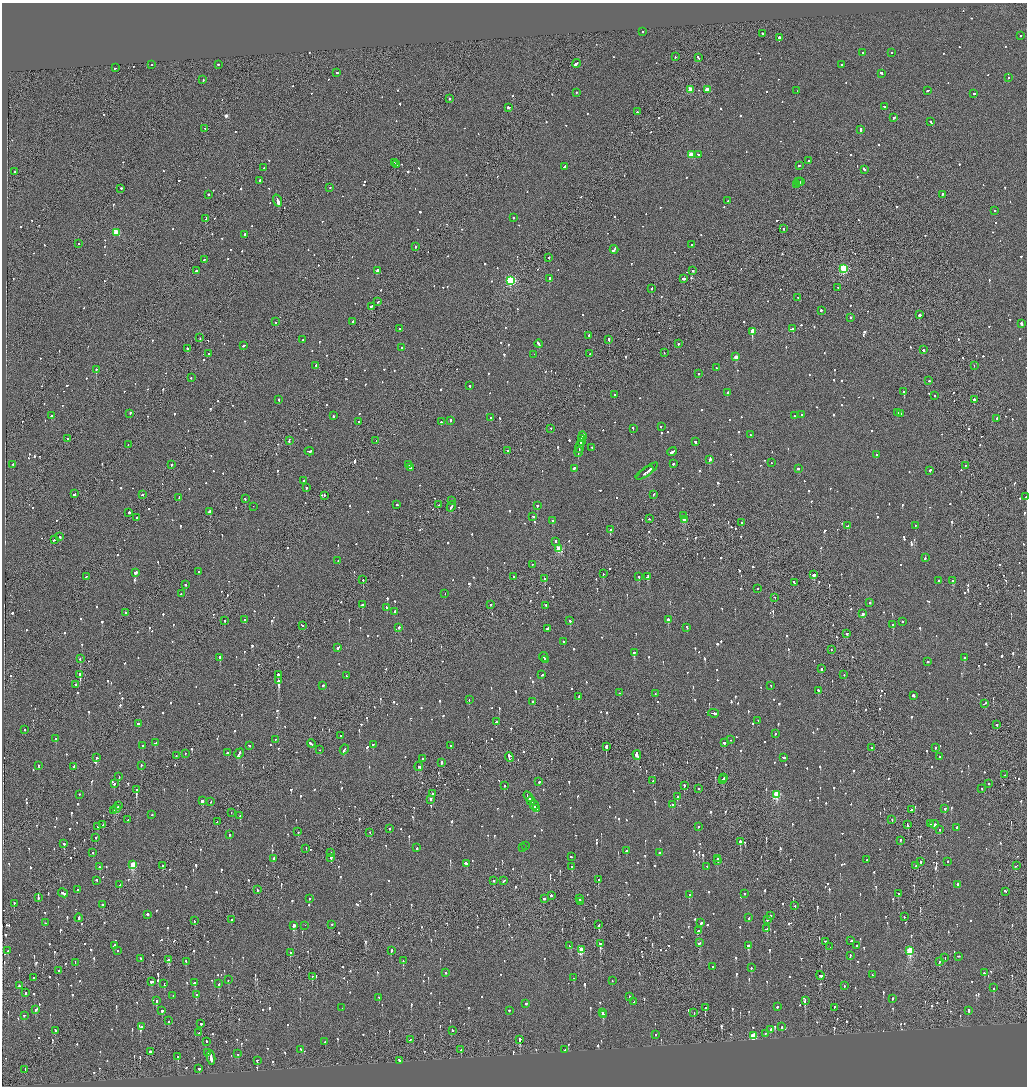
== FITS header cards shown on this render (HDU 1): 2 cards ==
NAXIS1  =                 2050
NAXIS2  =                 2168

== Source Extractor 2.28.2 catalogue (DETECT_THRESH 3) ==
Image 2050 x 2168 px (HDU 1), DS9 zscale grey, zoomed out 1/2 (1 PNG px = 2 x 2 image px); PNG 1029 x 1088 px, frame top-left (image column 2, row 2168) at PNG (2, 3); each listed source drawn as its Kron ellipse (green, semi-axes under 4 px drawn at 4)
Background -0.0987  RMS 0.068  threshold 0.204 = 3 sigma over >= 5 px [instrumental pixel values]
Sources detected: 1645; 71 cannot appear on this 1/2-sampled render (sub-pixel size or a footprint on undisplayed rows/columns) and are neither listed nor drawn; of the other 1574, the 500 brightest by FLUX_AUTO listed and drawn (1074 fainter detections omitted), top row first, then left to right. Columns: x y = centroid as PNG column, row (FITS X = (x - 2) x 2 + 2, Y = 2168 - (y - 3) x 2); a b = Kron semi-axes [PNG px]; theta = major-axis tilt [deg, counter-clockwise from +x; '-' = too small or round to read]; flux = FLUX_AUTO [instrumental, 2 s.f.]
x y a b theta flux
643 32 2 2 - 130
763 34 3 2 - 170
1021 36 2 2 - 330
779 38 2 2 - 340
863 53 2 1 - 490
892 53 2 2 - 150
675 57 2 2 - 150
698 58 3 2 - 370
576 64 4 2 - 1500
152 65 2 2 - 170
218 65 2 2 - 110
842 65 2 2 - 130
115 68 2 2 - 290
337 73 2 2 - 170
881 74 3 2 - 350
1008 78 2 2 - 170
203 80 2 2 - 130
690 90 3 3 - 400
707 90 3 3 - 310
797 91 2 1 - 160
928 91 3 2 - 130
576 93 2 2 - 170
974 94 2 2 - 150
449 99 2 2 - 240
885 107 3 2 - 140
508 108 3 2 - 580
637 112 2 2 - 370
894 118 3 2 - 270
931 122 3 2 - 180
205 129 2 2 - 160
860 130 3 2 - 160
691 155 3 3 - 350
698 155 3 2 - 130
809 161 2 2 - 220
394 163 2 1 - 190
396 165 3 2 - 300
799 166 2 2 - 250
565 167 3 2 - 800
264 168 2 2 - 330
864 170 3 2 - 230
14 172 2 2 - 150
259 181 2 2 - 200
798 182 3 2 - 280
800 182 2 2 - 200
797 185 3 2 - 310
330 188 2 1 - 110
121 189 2 1 - 450
208 195 2 2 - 170
942 195 3 2 - 140
278 201 6 2 -71 5100
728 201 3 2 - 200
994 211 2 2 - 130
513 218 2 2 - 140
206 219 4 2 - 290
783 229 2 1 - 130
116 233 3 3 - 570
244 235 3 2 - 170
79 244 2 1 - 140
692 245 2 2 - 160
415 247 2 2 - 150
614 250 4 2 - 460
549 258 2 1 - 280
204 260 3 2 - 160
844 269 3 3 - 1200
196 271 2 2 - 300
377 271 4 2 - 670
693 271 2 2 - 240
549 279 3 2 - 940
684 279 3 2 - 600
510 281 3 3 - 1700
838 288 2 1 - 140
652 289 2 2 - 390
798 298 2 2 - 150
378 302 3 2 - 150
371 306 3 2 - 240
821 311 2 2 - 740
919 315 2 2 - 1300
850 318 2 2 - 170
275 322 2 2 - 290
352 322 2 2 - 110
1022 324 3 2 - 400
400 329 2 2 - 120
792 329 4 2 - 270
752 332 2 2 - 5500
589 336 3 2 - 180
200 338 2 1 - 150
303 340 2 1 - 120
609 340 3 2 - 610
538 344 4 2 - 380
678 344 2 2 - 230
244 346 3 2 - 210
402 348 2 2 - 140
188 349 2 2 - 290
923 350 2 2 - 220
664 353 2 1 - 210
208 354 2 2 - 190
590 354 2 2 - 140
534 355 2 1 - 210
736 357 3 2 - 190
316 366 2 2 - 460
974 366 2 1 - 140
716 368 2 2 - 170
96 370 2 2 - 390
698 374 2 2 - 240
191 378 2 2 - 120
929 381 2 2 - 140
469 386 2 2 - 420
904 392 2 2 - 620
727 393 2 2 - 900
614 395 2 2 - 280
934 396 2 1 - 270
279 400 2 2 - 140
974 400 2 2 - 430
897 413 2 2 - 170
130 414 3 2 - 240
900 414 2 2 - 200
801 415 2 2 - 200
51 416 2 2 - 290
333 416 3 2 - 170
794 416 2 2 - 250
491 418 2 2 - 400
997 419 3 2 - 270
450 421 2 2 - 340
358 422 2 2 - 140
441 422 2 2 - 140
661 427 2 2 - 150
551 429 2 2 - 120
633 429 3 2 - 140
750 435 2 2 - 200
582 437 5 2 - 380
67 439 2 1 - 140
582 439 3 2 - 320
289 441 3 2 - 200
376 441 2 2 - 130
581 442 3 1 - 230
695 442 3 2 - 790
128 445 2 2 - 120
580 447 6 2 80 510
592 448 3 2 - 130
508 451 2 1 - 180
309 452 5 2 - 300
578 452 5 2 - 350
672 452 5 2 - 1000
877 455 2 2 - 160
710 460 4 2 - 210
771 463 2 2 - 120
673 464 2 2 - 140
13 465 2 2 - 110
171 465 2 2 - 150
409 465 3 2 - 260
965 466 2 2 - 180
410 468 4 2 - 300
574 469 2 2 - 500
798 469 3 2 - 190
930 471 2 2 - 130
647 472 13 2 37 750
645 473 10 2 33 340
303 481 2 2 - 270
306 488 2 2 - 140
74 494 2 2 - 780
142 495 3 2 - 120
653 495 3 2 - 150
324 496 2 2 - 150
1026 497 2 1 - 210
179 498 3 2 - 210
245 499 2 2 - 140
451 501 2 2 - 240
397 505 2 2 - 140
439 505 2 2 - 270
537 506 2 2 - 430
253 507 2 1 - 200
451 507 5 2 - 340
210 512 2 2 - 350
129 513 2 2 - 910
684 516 2 1 - 190
533 517 2 2 - 130
137 518 2 2 - 180
649 519 2 1 - 180
684 520 2 2 - 200
552 521 2 2 - 620
742 523 2 2 - 140
847 526 3 2 - 150
915 526 2 2 - 130
610 530 2 2 - 360
60 537 2 2 - 310
54 540 2 2 - 140
555 542 2 2 - 260
559 549 3 3 - 570
925 558 2 2 - 180
338 561 3 2 - 260
532 565 2 2 - 160
199 572 2 2 - 180
135 573 3 2 - 830
603 574 2 2 - 150
813 575 2 2 - 1300
86 577 3 2 - 230
514 577 2 2 - 140
639 577 2 2 - 110
648 577 3 2 - 220
544 579 2 1 - 370
363 580 2 1 - 280
938 581 2 2 - 190
953 581 3 2 - 200
794 583 3 2 - 180
185 585 2 2 - 150
757 589 2 2 - 210
181 594 2 2 - 120
445 594 2 1 - 120
775 598 2 2 - 430
869 603 2 2 - 190
362 605 2 2 - 790
491 605 2 1 - 160
546 606 2 2 - 480
386 608 3 2 - 140
395 612 2 2 - 140
125 613 2 2 - 260
863 614 3 2 - 110
245 620 2 2 - 150
668 620 2 2 - 990
225 621 2 2 - 150
570 621 2 2 - 570
902 622 2 2 - 170
893 625 2 2 - 460
303 626 2 1 - 140
399 628 2 2 - 280
687 628 3 2 - 410
547 629 3 2 - 140
847 634 3 2 - 220
564 642 2 2 - 210
338 648 3 2 - 310
831 650 2 1 - 180
634 653 3 2 - 150
544 657 5 2 - 290
220 658 2 2 - 1700
964 658 2 2 - 340
80 659 2 1 - 160
545 660 3 1 - 150
927 662 2 2 - 130
821 669 2 2 - 460
80 675 2 2 - 1700
278 675 2 2 - 850
542 675 2 2 - 150
844 675 2 1 - 140
346 676 2 2 - 120
279 681 3 2 - 6000
76 685 2 1 - 130
323 686 2 2 - 220
771 686 2 2 - 130
818 691 2 2 - 130
619 693 2 2 - 130
655 694 2 1 - 220
913 696 2 2 - 690
579 697 3 2 - 330
469 700 2 2 - 210
533 702 2 2 - 160
985 704 4 1 - 340
714 714 5 2 - 600
758 721 2 2 - 130
496 722 2 2 - 640
138 724 2 2 - 590
997 725 2 2 - 330
25 730 2 2 - 140
775 734 2 2 - 130
341 736 2 2 - 220
56 739 2 2 - 300
275 740 2 1 - 170
731 740 2 1 - 120
155 743 3 2 - 200
724 743 2 2 - 370
311 744 4 2 - 330
373 745 2 2 - 150
143 746 2 2 - 210
250 746 2 2 - 280
451 746 2 2 - 120
606 747 3 2 - 700
872 748 2 2 - 220
935 748 2 2 - 120
319 750 2 1 - 120
344 750 5 2 - 230
228 753 2 2 - 130
186 754 2 2 - 130
239 754 5 2 - 690
637 755 5 2 - 480
176 756 2 1 - 310
939 757 2 2 - 150
97 758 2 2 - 440
509 758 5 2 - 420
783 758 3 2 - 420
423 759 2 2 - 120
441 763 3 2 - 190
38 766 2 2 - 220
141 766 2 2 - 250
74 767 3 1 - 140
419 767 4 2 - 260
1005 775 2 1 - 110
119 777 2 2 - 140
724 778 3 1 - 180
723 780 2 2 - 240
653 781 2 2 - 160
539 782 2 2 - 280
114 784 3 2 - 210
988 784 2 2 - 210
504 786 2 2 - 120
684 786 2 2 - 400
699 789 2 2 - 180
981 789 2 1 - 240
136 790 2 2 - 4700
432 794 2 2 - 580
79 795 2 2 - 160
777 795 3 3 - 930
528 797 6 2 -55 430
677 797 2 2 - 390
431 800 3 2 - 160
202 801 3 3 - 320
531 801 4 2 - 300
211 802 2 2 - 120
672 805 2 2 - 260
118 806 3 1 - 260
534 806 5 2 - 470
117 809 4 2 - 300
536 809 3 2 - 400
945 809 2 2 - 510
911 810 2 2 - 340
114 811 2 2 - 130
231 813 2 1 - 290
152 815 2 2 - 120
240 816 2 2 - 180
128 820 2 2 - 260
892 820 2 2 - 190
217 822 2 2 - 110
931 824 2 1 - 120
103 825 2 2 - 320
908 825 3 2 - 200
934 825 4 2 - 510
97 827 2 2 - 150
698 827 2 2 - 140
957 828 2 2 - 190
389 829 2 2 - 140
940 830 2 2 - 190
298 832 2 2 - 210
370 833 2 2 - 120
230 835 2 2 - 180
96 838 2 1 - 140
900 841 2 2 - 160
740 842 2 2 - 400
64 844 2 2 - 410
525 846 2 2 - 120
417 848 2 2 - 160
523 848 2 2 - 150
306 849 2 2 - 120
626 851 2 2 - 220
93 853 2 2 - 120
331 853 2 2 - 510
659 853 2 2 - 230
571 857 3 2 - 150
331 858 2 2 - 420
274 859 2 2 - 260
717 859 2 2 - 260
867 860 2 2 - 130
718 861 2 2 - 130
921 862 2 2 - 400
948 862 2 2 - 110
466 864 3 2 - 230
133 865 3 3 - 620
162 866 2 2 - 160
916 866 2 1 - 170
1016 866 3 2 - 190
99 867 2 2 - 150
572 867 3 2 - 200
707 867 2 2 - 120
598 880 2 2 - 350
97 881 2 2 - 220
493 881 2 2 - 240
504 881 2 2 - 210
120 885 3 2 - 270
958 885 3 2 - 770
77 890 2 2 - 130
257 890 2 1 - 110
1005 892 3 2 - 170
63 893 5 2 - 280
744 894 2 2 - 210
899 894 2 2 - 120
689 895 2 2 - 310
551 896 2 2 - 510
38 898 4 1 - 220
309 899 2 2 - 120
545 899 2 2 - 130
580 899 4 1 - 250
580 902 2 2 - 140
14 904 2 1 - 330
103 905 2 1 - 350
795 906 2 2 - 120
148 915 2 2 - 1400
770 916 2 2 - 360
904 917 2 2 - 160
79 918 4 2 - 680
749 918 3 2 - 120
231 920 2 2 - 110
767 920 2 2 - 120
194 921 2 1 - 120
45 923 2 2 - 140
701 923 2 2 - 250
331 925 2 2 - 110
599 925 2 2 - 180
293 926 3 2 - 960
305 926 2 1 - 180
767 929 2 2 - 250
698 931 3 2 - 740
851 941 2 2 - 120
825 942 3 2 - 120
699 943 3 2 - 170
600 944 2 2 - 780
115 946 2 2 - 970
570 946 3 2 - 140
749 946 2 2 - 390
857 946 2 2 - 520
830 947 2 2 - 130
581 950 3 2 - 400
8 951 2 2 - 130
117 951 2 2 - 190
391 951 3 2 - 410
910 951 4 3 - 890
290 953 2 2 - 270
850 956 2 2 - 160
958 957 3 2 - 130
945 958 2 2 - 540
141 959 2 1 - 150
169 960 4 2 - 330
403 961 2 2 - 160
186 962 2 2 - 140
939 962 2 2 - 210
75 963 3 2 - 160
712 967 3 2 - 370
751 968 2 2 - 140
58 971 2 2 - 140
446 973 2 2 - 130
984 973 2 2 - 320
872 975 3 2 - 130
820 976 4 2 - 390
312 977 2 2 - 120
33 978 2 2 - 190
573 978 2 2 - 130
228 980 2 2 - 500
612 981 2 2 - 190
152 982 3 2 - 230
195 983 3 2 - 120
164 984 3 2 - 230
219 984 2 2 - 470
19 986 2 2 - 250
844 986 2 2 - 120
993 988 2 2 - 120
26 993 3 2 - 120
196 995 2 2 - 360
173 996 2 1 - 400
630 997 3 2 - 130
379 998 2 2 - 120
892 999 2 2 - 240
156 1001 3 2 - 170
805 1001 3 2 - 320
634 1002 2 2 - 140
526 1004 2 2 - 350
777 1007 2 2 - 150
342 1008 2 2 - 130
705 1008 2 2 - 250
835 1008 2 2 - 170
36 1010 4 2 - 230
162 1011 2 2 - 860
509 1011 2 2 - 150
969 1011 3 2 - 380
602 1013 2 1 - 120
694 1013 2 1 - 160
603 1015 3 2 - 170
24 1016 2 2 - 120
169 1021 2 2 - 120
201 1024 2 2 - 280
141 1027 2 2 - 240
782 1027 2 2 - 180
770 1030 3 2 - 190
55 1031 2 2 - 170
453 1031 2 2 - 120
199 1033 3 2 - 270
766 1034 3 2 - 130
655 1035 2 2 - 190
753 1036 3 3 - 810
410 1040 2 2 - 180
520 1040 3 2 - 1700
206 1042 2 2 - 130
325 1042 2 2 - 120
301 1050 3 2 - 190
461 1050 2 1 - 300
565 1050 2 2 - 470
150 1052 3 2 - 390
207 1053 2 2 - 740
238 1054 2 2 - 190
178 1057 2 1 - 970
211 1058 7 2 -86 420
257 1061 2 2 - 140
400 1061 3 2 - 170
199 1069 2 2 - 210
25 1070 3 1 - 150
At the frame edge (FLAGS 8, measured only in part): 1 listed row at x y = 1026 497
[1074 fainter detections neither listed nor drawn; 71 sub-pixel or undisplayed-footprint detections neither listed nor drawn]